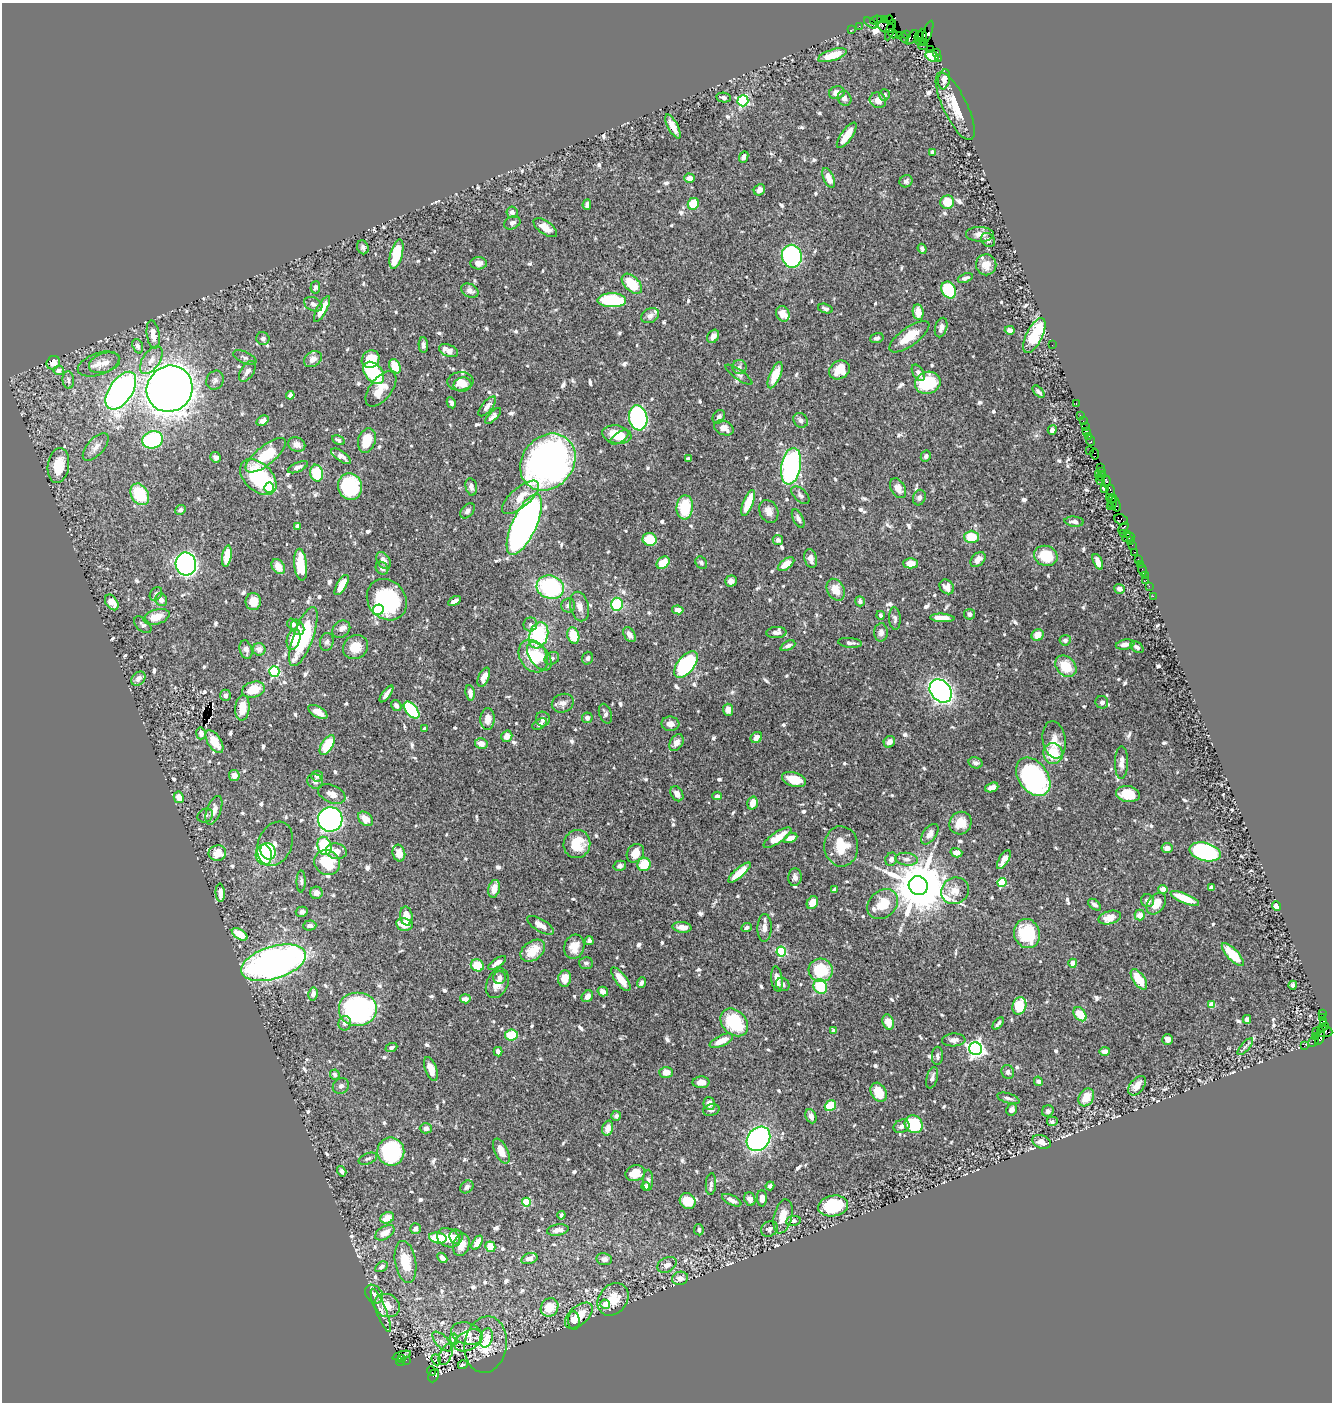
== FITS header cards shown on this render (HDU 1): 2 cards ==
NAXIS1  =                 1330
NAXIS2  =                 1400

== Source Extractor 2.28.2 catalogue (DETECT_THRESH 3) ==
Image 1330 x 1400 px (HDU 1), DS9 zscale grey, 1 PNG px = 1 image px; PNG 1334 x 1404 px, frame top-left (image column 1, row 1400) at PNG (2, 3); each listed source drawn as its Kron ellipse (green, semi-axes under 4 px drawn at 4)
Background 0.506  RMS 0.012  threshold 0.0348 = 3 sigma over >= 5 px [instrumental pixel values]
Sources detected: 814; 1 with non-positive FLUX_AUTO (blend fragments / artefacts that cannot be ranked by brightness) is neither listed nor drawn; of the other 813, the 500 brightest by FLUX_AUTO listed and drawn (313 fainter detections omitted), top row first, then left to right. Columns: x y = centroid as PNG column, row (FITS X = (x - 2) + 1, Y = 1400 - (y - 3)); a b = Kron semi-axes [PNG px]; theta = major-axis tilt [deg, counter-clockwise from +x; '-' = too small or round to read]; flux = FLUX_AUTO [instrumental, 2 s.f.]
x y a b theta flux
884 19 4 2 - 84
876 20 6 4 21 200
880 20 3 2 - 29
889 20 4 3 - 280
871 23 7 3 -36 130
859 26 2 2 - 21
886 26 8 6 -23 1300
851 30 2 2 - 21
890 30 11 3 72 340
927 33 13 3 70 120
893 34 5 3 - 73
907 35 3 2 - 19
922 35 6 3 -79 320
899 36 3 3 - 72
919 36 5 4 - 610
912 37 8 3 54 68
904 38 5 3 - 120
920 42 4 3 - 510
923 45 5 5 - 190
930 49 2 2 - 14
937 52 3 3 - 90
832 55 15 5 18 18
932 56 7 5 -27 24
939 58 3 2 - 21
944 79 10 5 80 4.9
837 93 8 6 16 5.8
885 95 5 5 - 2.2
723 98 7 4 -11 2.2
844 98 7 6 - 3.1
878 100 8 7 - 6.2
743 101 5 5 - 86
955 106 37 12 -64 22
673 126 13 5 -62 9.4
847 135 15 5 55 13
932 152 4 4 - 3.2
744 157 6 4 65 3.6
689 178 5 4 - 5.7
829 178 10 5 -67 9
906 181 6 6 - 2.3
759 190 6 5 - 5.2
947 202 7 6 - 17
693 204 6 5 - 20
587 205 5 4 - 2.6
512 212 6 5 - 3.6
512 223 8 6 24 2.8
545 228 13 6 -36 7.5
980 234 14 7 -1 5.6
988 240 8 6 -45 2.6
363 247 7 5 -67 2.5
922 249 5 4 - 2.1
396 254 15 6 76 28
792 256 11 10 - 160
479 263 8 6 -2 4
986 265 10 10 - 8.6
965 278 8 4 21 2.8
632 284 12 7 -44 27
315 287 6 5 - 2.5
949 290 9 7 -59 53
470 291 9 6 -25 4.5
612 300 14 7 0 54
313 304 9 6 -27 3
322 309 14 5 62 11
825 309 7 4 -17 2.3
918 312 8 5 -81 10
783 314 8 6 -63 6.4
650 316 9 7 30 3.3
941 328 10 6 73 4.4
1010 330 5 4 - 3.7
153 335 14 6 -82 8.3
713 336 7 5 57 3.7
1034 336 19 8 63 46
909 337 23 9 36 18
877 338 7 5 17 2.3
263 339 7 6 - 2.5
423 345 8 4 -89 2.4
1052 345 2 2 - 50
138 346 7 5 -70 2.7
448 351 10 6 -22 6
245 358 12 5 -24 2.6
313 359 9 7 35 5.3
371 359 9 8 - 18
151 360 16 8 56 7.3
53 363 7 6 - 5.5
104 363 16 9 17 7.2
99 364 21 11 19 9.2
395 366 7 5 -63 15
739 367 7 7 - 2.8
59 370 5 4 - 3.5
839 370 11 8 32 18
247 371 12 6 56 4.1
374 373 13 8 -51 48
918 373 9 5 -59 3.8
739 375 16 5 -35 2.5
775 375 14 5 67 17
68 380 8 6 -84 2.7
215 380 10 8 61 3.1
460 381 13 9 5 8.5
928 383 13 11 20 43
462 385 9 7 10 5.5
170 389 24 22 48 990
381 389 21 11 53 14
121 391 21 11 56 430
1038 392 7 3 -48 2.2
290 395 4 4 - 3.9
451 403 6 4 -63 2.4
1076 404 3 2 - 38
487 406 12 5 50 4.4
1080 415 2 2 - 31
493 416 10 4 45 3.7
719 417 7 5 55 2.5
638 418 12 9 -81 160
801 420 8 6 -46 2.8
263 421 6 4 36 3.3
1083 421 2 2 - 28
1085 427 2 2 - 38
724 428 10 7 -24 7.3
1052 430 5 4 - 3.2
1086 431 3 2 - 74
617 435 15 9 -10 17
1088 436 3 3 - 50
619 437 10 5 32 8.3
152 440 10 8 16 67
338 440 7 4 -29 2.3
367 440 12 8 71 17
1090 441 6 3 -66 79
297 445 9 7 -22 4.9
96 447 17 8 48 5.6
1090 450 3 3 - 56
1095 454 5 3 - 27
266 455 25 9 39 30
341 456 11 5 -35 4.4
926 456 6 5 - 2.2
215 457 5 5 - 2.8
688 459 4 3 - 2.3
548 462 30 25 49 410
58 465 17 10 82 17
791 466 18 10 80 130
298 467 11 4 24 2.7
1101 467 3 2 - 33
1102 471 4 3 - 87
317 473 8 6 -79 30
1098 474 3 2 - 49
1101 476 5 3 - 49
258 477 21 14 -44 64
1100 480 5 2 - 60
1106 481 6 4 -85 180
350 486 13 12 - 69
471 487 9 5 -78 3.8
269 488 5 5 - 83
898 488 11 7 -60 6.3
1105 488 3 2 - 36
1110 490 6 3 -69 100
140 494 11 8 -59 34
800 495 11 6 -43 2.7
520 497 23 9 41 15
1109 497 3 2 - 48
919 498 8 6 70 2.9
1112 499 5 3 - 100
1112 502 8 3 -81 78
748 503 14 5 69 19
1116 504 8 3 -73 160
1110 506 2 2 - 16
685 507 12 8 85 31
181 510 5 5 - 2.7
467 511 9 6 50 2.7
769 511 12 9 -63 5.9
798 519 10 5 -64 2.7
1121 520 7 5 -26 95
1074 522 9 5 -6 3.1
524 525 33 12 65 580
297 526 4 4 - 3.2
1123 528 6 3 57 100
1124 533 4 2 - 110
1128 534 3 3 - 48
972 537 7 6 - 20
1128 537 6 3 24 52
650 539 7 6 - 18
778 540 5 5 - 3.1
1131 541 4 3 - 43
1132 545 2 2 - 38
1135 552 3 2 - 11
227 556 11 4 80 18
1046 556 12 10 -22 24
811 558 9 6 -75 4.7
978 559 9 6 45 5.3
1138 559 3 2 - 51
383 561 9 6 -57 4.9
1098 562 8 4 -65 6.4
663 563 7 5 40 16
701 563 7 5 -52 2.2
910 563 7 5 0 8.6
186 564 11 10 - 360
786 564 9 5 36 9.8
1140 564 2 2 - 11
301 565 16 6 -84 30
278 567 8 6 -57 9.1
382 568 7 6 - 2.7
1142 570 6 3 -74 27
1145 576 3 2 - 4.5
1146 580 3 2 - 10
731 581 6 5 - 3.7
342 585 11 4 59 12
1149 586 2 2 - 6.5
550 587 14 11 -15 81
947 587 8 6 -47 5.2
1119 589 5 5 - 3.6
836 590 11 8 -62 11
156 594 7 5 50 2.6
1153 596 2 2 - 15
161 600 6 6 - 4.2
387 600 22 18 -52 81
455 601 7 4 29 4.2
860 601 5 4 - 2.4
112 602 9 5 -55 8.3
253 602 8 7 - 9.1
617 604 6 6 - 39
568 605 7 7 - 3
580 606 15 9 -77 6.1
378 610 5 5 - 72
678 610 6 4 -8 6
970 614 5 5 - 2.5
881 615 4 3 - 2.3
156 617 13 7 17 11
942 618 12 4 -3 12
895 619 11 5 -86 2.6
292 624 5 5 - 4.2
530 624 7 6 - 2.3
143 625 10 6 -42 2.5
298 627 8 6 -60 2.6
341 629 10 7 40 3.8
776 632 10 5 4 3.7
881 632 9 6 89 3.8
538 635 13 9 71 73
629 635 8 5 -59 4.7
1038 635 6 5 - 9.2
573 636 8 6 -73 19
303 637 31 10 70 65
293 639 11 6 75 13
1065 640 5 5 - 2.6
327 642 9 6 76 2.5
850 643 12 5 -5 2.8
1125 644 9 5 10 4.8
788 646 8 4 26 2.8
355 647 13 11 33 14
1137 647 7 5 -33 2.4
259 649 6 6 - 5.3
246 650 9 6 -74 3.7
533 656 17 13 -58 20
539 656 16 9 -53 18
552 658 7 6 - 2.3
588 658 6 5 - 2.2
686 664 16 8 51 92
1066 666 12 9 -47 22
274 671 5 5 - 81
484 677 10 5 66 8.2
138 679 8 6 46 4.7
253 690 12 7 17 19
941 691 13 10 -49 360
470 693 8 4 -83 4.6
386 694 10 3 54 4.1
225 695 6 5 - 2.8
1102 702 6 6 - 2.6
563 703 11 9 23 4.4
396 706 6 5 - 3.8
242 708 13 7 85 13
411 710 10 5 -49 67
728 710 6 5 - 4.2
318 712 11 5 -32 7.3
605 714 10 6 -72 2.8
587 718 5 5 - 2.3
488 719 11 7 88 8.7
543 719 7 7 - 3.6
540 724 8 5 29 2.4
670 724 9 7 -7 5
425 729 3 3 - 3.3
201 733 6 5 - 4.4
507 736 6 5 - 5.9
756 737 6 5 - 5.3
1054 740 19 11 -81 9.1
214 742 13 6 -57 15
889 742 6 5 - 5.8
481 743 6 5 - 5.9
676 743 9 6 59 4.3
327 745 11 5 57 23
1053 753 10 9 - 24
975 763 7 5 -16 2.6
1121 763 16 6 89 4.8
234 775 5 5 - 6
317 776 6 5 - 4
1033 777 21 14 -54 130
794 780 12 7 -18 17
315 781 8 7 - 2.6
992 787 7 4 20 5.2
332 794 14 8 -24 5.3
677 794 8 5 -56 4.4
1128 794 12 8 -11 18
717 796 4 4 - 3.1
179 797 6 5 - 8.4
753 803 6 5 - 8.1
214 810 15 7 69 7.8
205 815 8 6 29 2.2
330 819 12 12 - 380
365 819 8 6 -43 8.3
960 823 12 10 49 12
930 834 12 6 53 5.1
777 838 16 5 34 12
790 838 7 4 26 7.1
275 844 23 17 67 10
577 844 14 13 - 20
324 846 9 7 -73 39
841 846 20 17 -87 22
1167 848 5 5 - 5.1
268 851 9 7 -64 39
336 851 10 7 -9 8.3
1205 852 16 9 -14 140
217 853 9 7 9 16
399 853 8 6 -76 7.9
635 853 10 8 56 11
956 853 6 4 -16 5.9
264 855 10 8 -83 75
891 859 7 5 65 4
907 859 11 6 -7 3.4
1004 860 11 4 59 6.8
327 862 13 12 - 30
644 864 7 6 - 19
620 866 6 5 - 3.4
739 873 14 4 41 15
795 877 9 6 84 3.4
301 881 11 4 89 2.3
1002 883 4 4 - 43
918 886 10 9 - 5800
1211 887 4 4 - 2.1
494 889 9 5 76 9.1
1163 889 5 4 - 6
835 890 4 4 - 2.5
955 891 14 13 - 8.9
220 893 9 4 -85 5
316 893 6 6 - 5.6
1185 898 15 4 -23 21
1147 901 7 6 - 4.1
812 903 7 5 58 12
883 904 17 13 43 18
1156 904 12 8 55 11
1094 905 7 4 -37 2.8
1277 906 5 4 - 4.9
302 912 6 5 - 2.9
1140 915 5 5 - 6.6
406 916 9 6 -83 11
1110 918 11 6 16 9.3
404 924 8 6 -9 9.2
310 925 6 5 - 3.4
541 925 15 6 -30 7
682 927 9 5 -5 6.6
746 928 5 4 - 2.9
764 928 14 7 88 4.8
240 934 9 5 -33 18
1027 934 15 13 -72 43
589 941 4 4 - 2.8
574 947 12 10 72 10
533 951 13 9 37 14
781 952 5 5 - 66
1233 955 15 5 -47 26
273 963 33 16 17 350
497 963 10 4 33 6.5
586 963 7 6 - 2.3
1073 963 4 4 - 8
477 965 7 6 - 16
821 970 12 11 - 34
500 977 6 6 - 3.6
565 978 8 6 83 10
621 979 14 5 -53 10
777 979 12 5 -83 6.9
1139 979 11 6 -55 16
497 983 15 10 65 9.1
641 983 5 4 - 2.3
783 984 7 6 - 2.5
1293 985 4 4 - 3.3
820 986 7 6 - 32
603 991 5 4 - 3.9
313 994 6 5 - 3.9
587 996 6 5 - 4.3
465 999 5 4 - 4.8
1212 1005 4 4 - 17
1019 1006 9 7 73 29
358 1010 19 17 0 150
1080 1014 8 5 -52 18
1322 1014 2 2 - 9
1323 1017 3 3 - 110
1247 1019 4 4 - 3.5
1323 1021 3 3 - 23
734 1022 15 12 -45 42
888 1022 8 5 -71 9.3
345 1023 7 6 - 3.3
998 1023 7 3 50 2.1
1325 1026 4 3 - 68
1322 1028 4 3 - 78
834 1031 4 4 - 7.5
1316 1031 2 2 - 24
1325 1032 8 5 -6 190
511 1035 6 5 - 22
1316 1036 4 3 - 44
1320 1038 7 4 63 390
954 1040 11 6 3 3.8
1168 1040 5 5 - 5.9
721 1041 13 5 25 10
1314 1042 6 3 41 110
1304 1046 3 2 - 11
391 1047 6 4 22 2.3
1245 1047 10 4 49 2.2
975 1049 6 6 - 340
1105 1051 5 4 - 9.2
498 1052 5 4 - 3.9
937 1056 9 5 88 2.6
431 1069 12 6 -70 9
666 1072 7 5 -1 8.2
1008 1072 7 6 - 2.7
335 1075 5 5 - 2.2
932 1078 11 5 74 3.4
1038 1081 5 4 - 2.8
701 1082 8 6 2 5.2
341 1086 8 7 - 2.7
1137 1086 11 6 52 8
879 1092 10 7 -61 19
1086 1097 9 7 60 14
1008 1098 11 5 -17 2.9
709 1104 6 5 - 5.7
830 1106 6 5 - 26
711 1110 8 5 15 2.6
1012 1110 6 5 - 3.4
1048 1111 6 5 - 2.9
616 1116 5 5 - 2.6
811 1116 7 5 -65 3.6
1052 1122 6 5 - 2.3
914 1124 9 8 - 38
902 1126 8 6 23 3
426 1128 6 5 - 3.5
608 1128 7 5 74 5.1
758 1139 13 10 48 240
1042 1142 9 6 -21 6.8
501 1151 13 6 -63 12
391 1152 14 13 - 110
368 1159 10 5 21 2.3
342 1171 5 3 - 2.1
635 1173 10 8 16 12
648 1180 11 5 88 2.5
711 1184 11 5 86 2.7
646 1186 4 3 - 2.6
770 1186 4 4 - 2.7
467 1187 7 5 42 3.2
762 1198 8 5 -89 6
750 1199 7 5 -68 5.1
732 1200 10 5 -26 4.5
688 1201 8 7 - 18
526 1202 4 4 - 36
833 1206 15 10 10 44
561 1215 4 3 - 2.4
783 1216 17 9 77 11
387 1218 7 5 23 12
793 1221 7 5 9 2.2
415 1229 5 5 - 4.4
769 1229 9 7 31 2.8
558 1230 11 5 9 5.1
699 1230 5 4 - 2.5
385 1233 11 6 31 9
456 1237 7 6 - 2.7
438 1238 9 5 -10 23
448 1238 12 9 -26 13
477 1243 8 4 58 9.1
461 1245 11 8 73 9.4
490 1247 5 5 - 12
442 1258 6 4 -46 4.6
529 1259 8 5 15 4.5
604 1259 8 6 -8 3.4
406 1262 21 10 -80 23
667 1265 10 7 29 5.1
381 1267 7 5 30 2.7
680 1278 8 6 18 5.8
374 1294 10 7 -49 3.7
613 1299 18 14 52 18
605 1304 5 4 - 13
387 1305 13 11 -28 13
550 1307 9 8 - 15
381 1310 23 5 -68 4.4
579 1315 16 9 41 15
574 1321 9 5 -87 9.7
467 1333 16 10 -17 11
486 1338 10 6 74 3.9
454 1339 5 4 - 13
469 1340 15 9 28 6.6
442 1342 12 6 -46 3.2
486 1345 28 21 81 27
446 1354 11 6 66 2.9
402 1356 9 3 16 190
402 1359 3 3 - 220
406 1360 2 2 - 25
436 1360 6 4 -68 3.1
400 1362 4 3 - 180
463 1365 5 3 - 2.7
431 1371 5 4 - 260
434 1376 7 5 66 440
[313 fainter detections neither listed nor drawn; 1 non-positive-flux detection neither listed nor drawn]